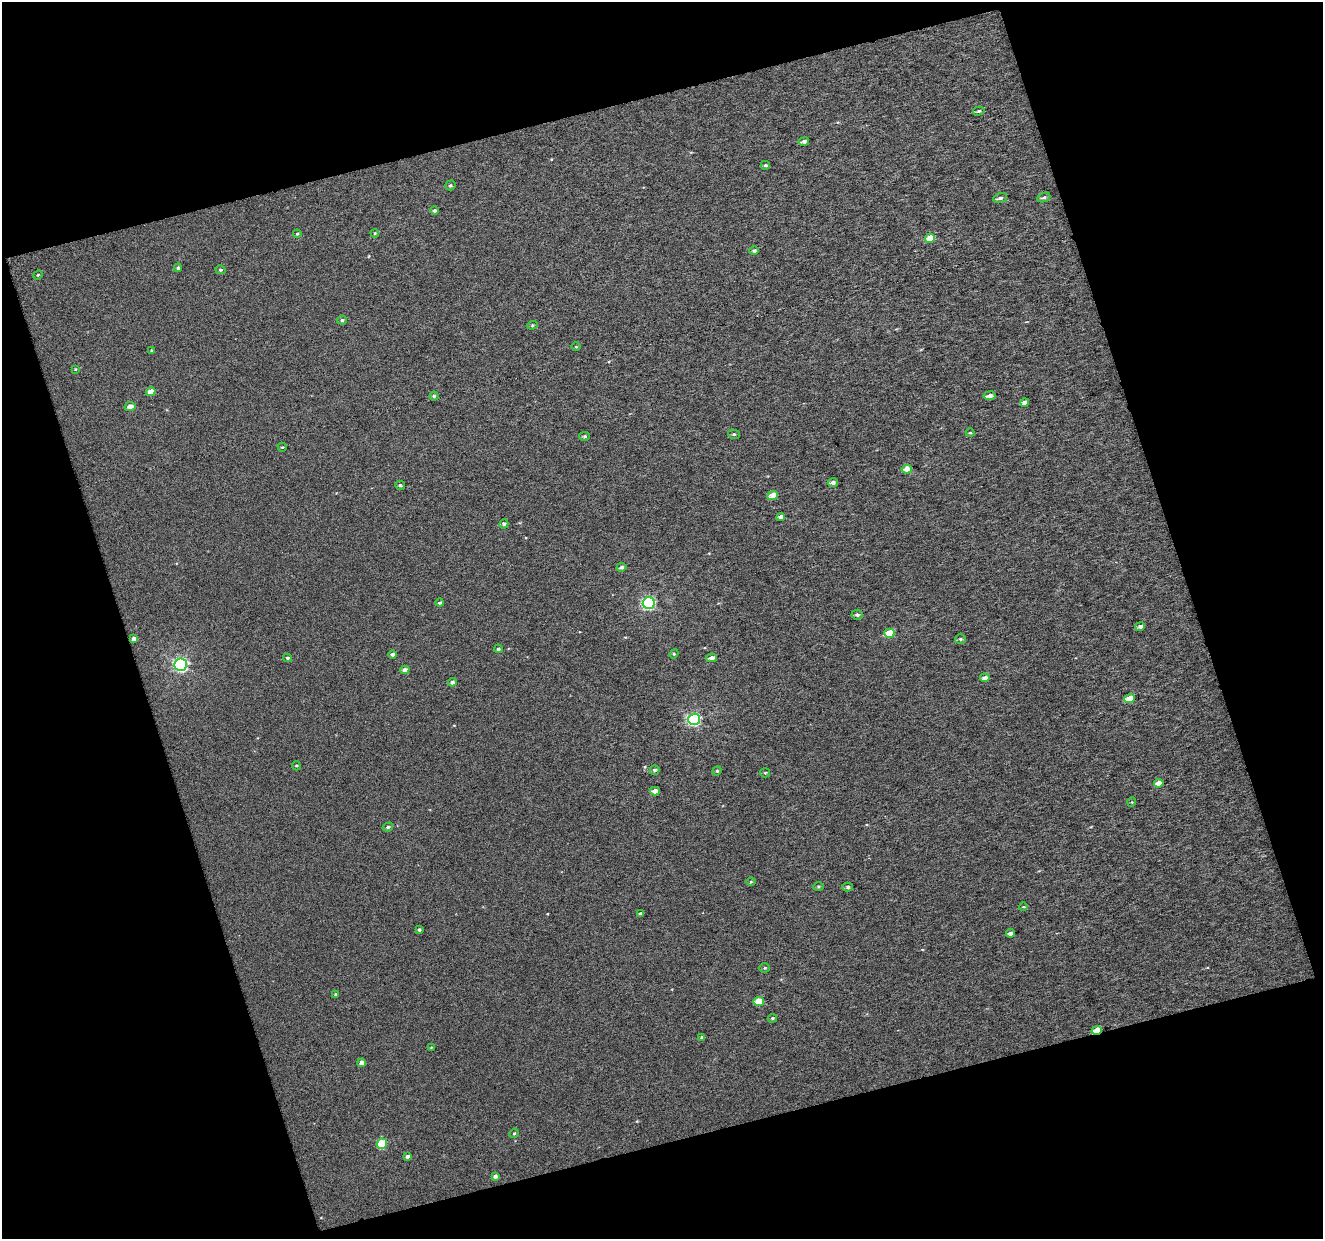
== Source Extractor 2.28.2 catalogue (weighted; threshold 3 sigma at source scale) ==
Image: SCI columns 1-1321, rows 20-1256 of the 1323 x 1280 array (HDU 1 of 3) = the unmasked area's bounding box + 8 px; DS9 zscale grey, full resolution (1 PNG px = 1 image px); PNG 1325 x 1241 px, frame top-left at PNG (2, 2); each listed source drawn as its Kron ellipse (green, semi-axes under 4 px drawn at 4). Shown black and unused: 36% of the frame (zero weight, under 3 of 6 exposures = <1% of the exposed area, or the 3 px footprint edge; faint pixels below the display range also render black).
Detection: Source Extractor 2.28.2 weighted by HDU 2 'WHT'. Background 7.21e-04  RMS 0.024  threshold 0.0994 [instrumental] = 3 sigma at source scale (4.09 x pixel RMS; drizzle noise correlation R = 1.36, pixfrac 0.8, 0.0396/0.0396 arcsec/px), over >= 5 px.
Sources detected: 80; all 80 listed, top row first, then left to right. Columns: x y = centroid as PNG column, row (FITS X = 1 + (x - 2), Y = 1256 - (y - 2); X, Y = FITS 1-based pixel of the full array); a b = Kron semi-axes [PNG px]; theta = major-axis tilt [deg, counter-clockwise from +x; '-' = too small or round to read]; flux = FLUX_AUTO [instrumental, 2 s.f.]
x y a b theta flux
979 111 6 4 17 4
804 141 5 4 - 7
765 165 5 4 - 3.5
450 185 5 5 - 3.6
1044 197 7 4 20 4.7
1000 198 7 4 17 7.1
434 210 4 4 - 3.7
375 233 4 3 - 1.9
297 234 4 4 - 2.6
930 238 5 4 - 47
754 251 4 4 - 5.3
178 268 4 4 - 4.2
220 270 5 4 - 3.3
38 275 5 4 - 2.2
342 320 5 4 - 3.9
532 325 5 4 - 2.8
576 347 5 3 - 1.9
152 350 3 3 - 2.6
75 369 4 3 - 1.8
151 392 5 4 - 23
434 396 4 4 - 3.8
989 396 6 4 9 11
1025 402 4 4 - 15
130 406 6 4 10 13
970 433 4 4 - 2.3
734 434 6 4 -19 3.7
585 436 5 4 - 3
282 447 5 3 - 2.1
907 469 5 4 - 28
833 482 5 4 - 5.6
400 485 5 4 - 3.5
773 495 5 4 - 34
781 517 4 4 - 13
504 524 5 4 - 5.6
621 567 5 4 - 7.3
440 603 4 3 - 3.4
649 603 6 6 - 320
857 615 5 5 - 5.1
1140 626 5 4 - 9.6
889 633 5 4 - 65
134 639 4 4 - 11
960 639 5 4 - 3.5
498 649 4 4 - 4
392 654 4 3 - 6.8
674 654 5 4 - 2.8
288 658 4 3 - 3.5
712 658 5 4 - 12
180 665 6 6 - 430
405 670 5 4 - 11
985 678 5 4 - 12
452 682 4 4 - 6.7
1129 698 5 4 - 33
694 719 6 5 - 340
296 766 5 4 - 2.5
654 770 5 4 - 5.2
717 771 4 4 - 2.5
765 773 5 4 - 2.4
1159 783 5 4 - 20
655 791 5 4 - 16
1132 802 5 3 - 1.9
388 827 5 3 - 4.4
751 882 5 3 - 2
818 886 5 4 - 2.6
848 887 5 4 - 4.8
1023 907 4 3 - 1.7
641 914 4 4 - 8.2
419 930 3 3 - 3.6
1010 933 4 4 - 9.4
765 968 5 4 - 2.7
336 994 4 3 - 3
759 1001 5 4 - 44
772 1018 5 3 - 2.6
1097 1030 5 3 - 44
702 1037 4 3 - 2.7
431 1047 3 2 - 1.6
362 1063 4 4 - 14
514 1133 5 4 - 2.7
382 1144 5 5 - 87
407 1156 4 3 - 6.4
495 1176 4 3 - 6.1
Overlapping masked pixels (flux is a lower limit): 1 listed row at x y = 1097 1030